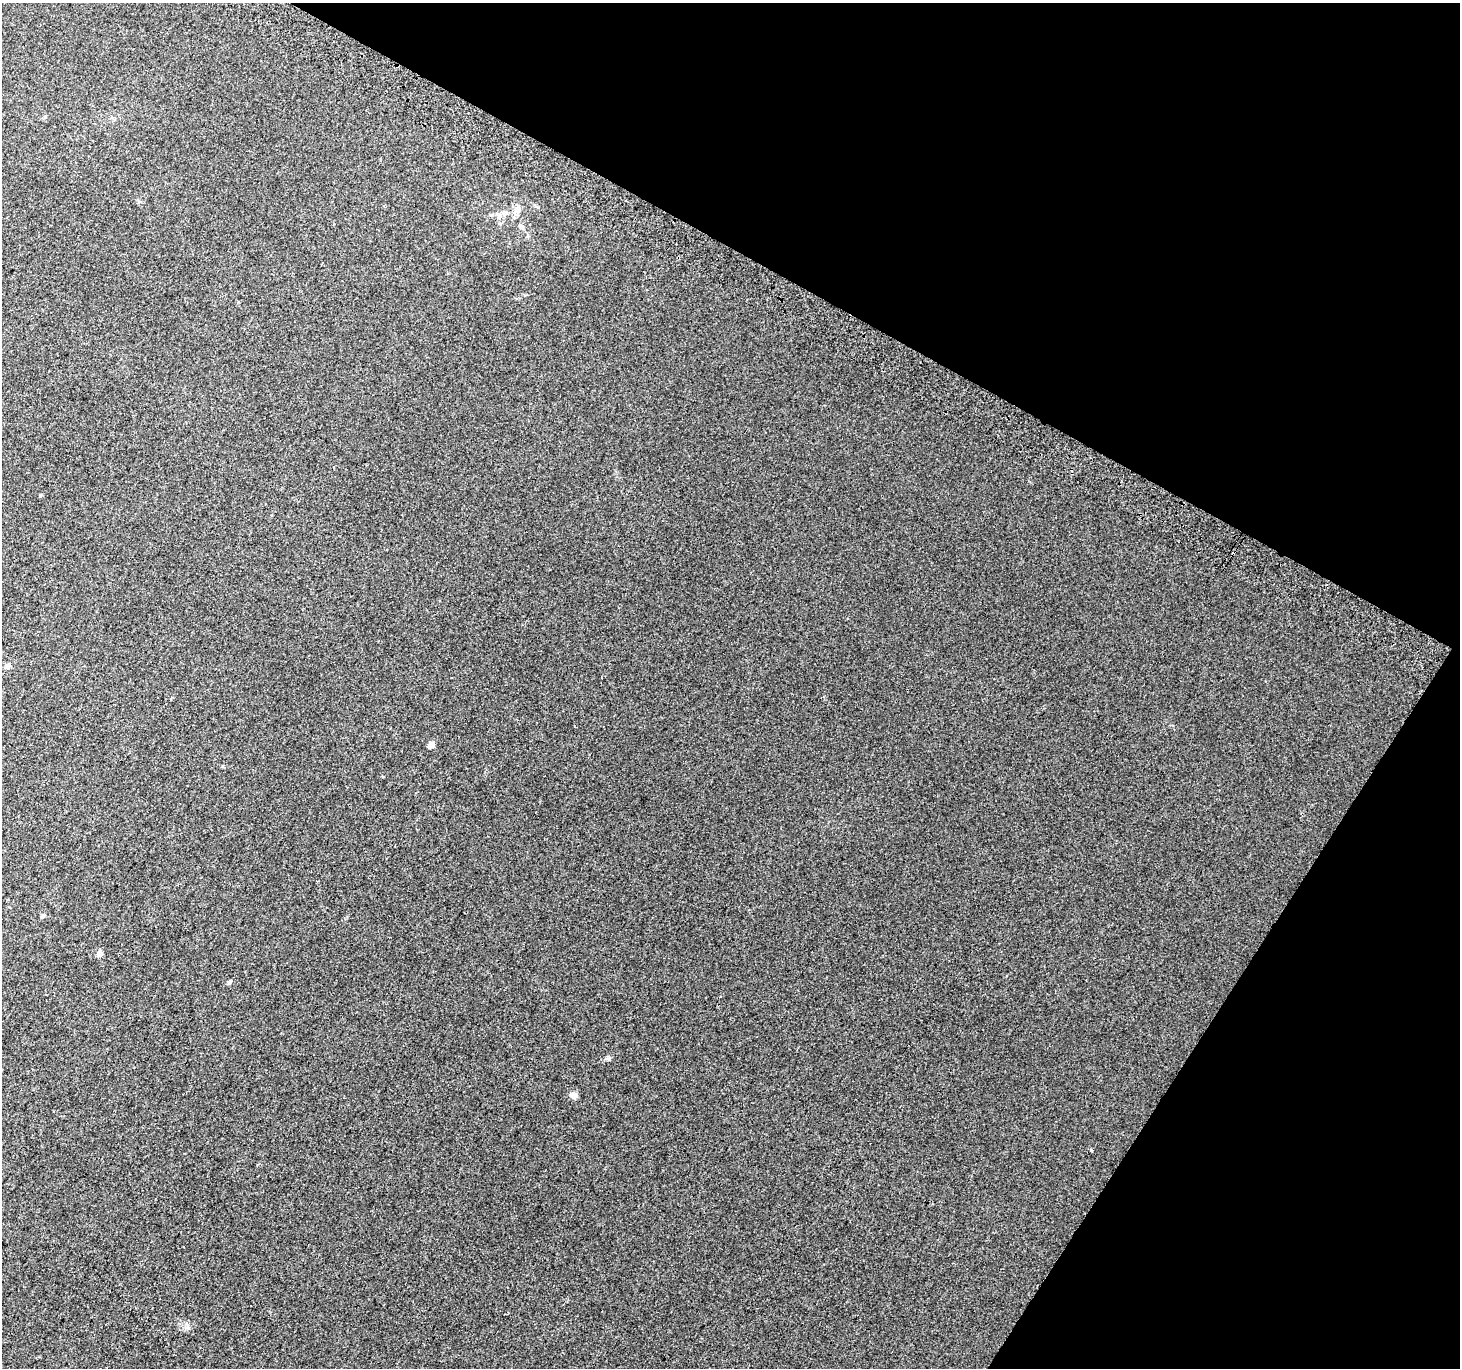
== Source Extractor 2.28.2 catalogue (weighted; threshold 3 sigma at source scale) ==
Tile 8 of 4 x 4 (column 4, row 2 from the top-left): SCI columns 4405-5862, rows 3031-4396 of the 5888 x 5996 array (HDU 1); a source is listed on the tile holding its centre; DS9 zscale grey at full resolution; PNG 1462 x 1370 px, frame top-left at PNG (2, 3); no overlay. Shown black and unused: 28% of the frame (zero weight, under 2 of 3 exposures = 2% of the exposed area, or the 3 px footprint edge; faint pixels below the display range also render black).
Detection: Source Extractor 2.28.2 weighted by HDU 2 'WHT'; one run over the whole footprint, this tile lists its part. Background 0.00704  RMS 0.007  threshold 0.0315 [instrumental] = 3 sigma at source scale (4.5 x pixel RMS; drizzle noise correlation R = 1.50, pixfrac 1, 0.0396/0.0396 arcsec/px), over >= 5 px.
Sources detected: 13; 1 cosmic-ray / hot-pixel residue — not listed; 1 inside a brighter listed object's ellipse — not listed separately; the other 11 listed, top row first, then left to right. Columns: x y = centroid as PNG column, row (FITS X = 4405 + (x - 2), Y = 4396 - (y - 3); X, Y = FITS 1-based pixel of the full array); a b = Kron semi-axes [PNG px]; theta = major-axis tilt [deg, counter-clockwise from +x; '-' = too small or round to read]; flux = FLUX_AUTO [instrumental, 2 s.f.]
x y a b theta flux
517 210 9 8 - 4.2
505 213 8 7 - 2.7
491 215 6 3 -18 0.8
521 226 7 6 - 1.8
40 495 5 3 - 0.66
8 666 8 6 -2 1.8
431 745 8 6 59 3
43 915 6 5 - 1.6
100 954 6 5 - 3.7
229 982 5 4 - 1.5
574 1095 9 8 - 2.8
Unlisted compact peaks at least as high as the median listed source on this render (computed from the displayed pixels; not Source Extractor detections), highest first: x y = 609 1059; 188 1328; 222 766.